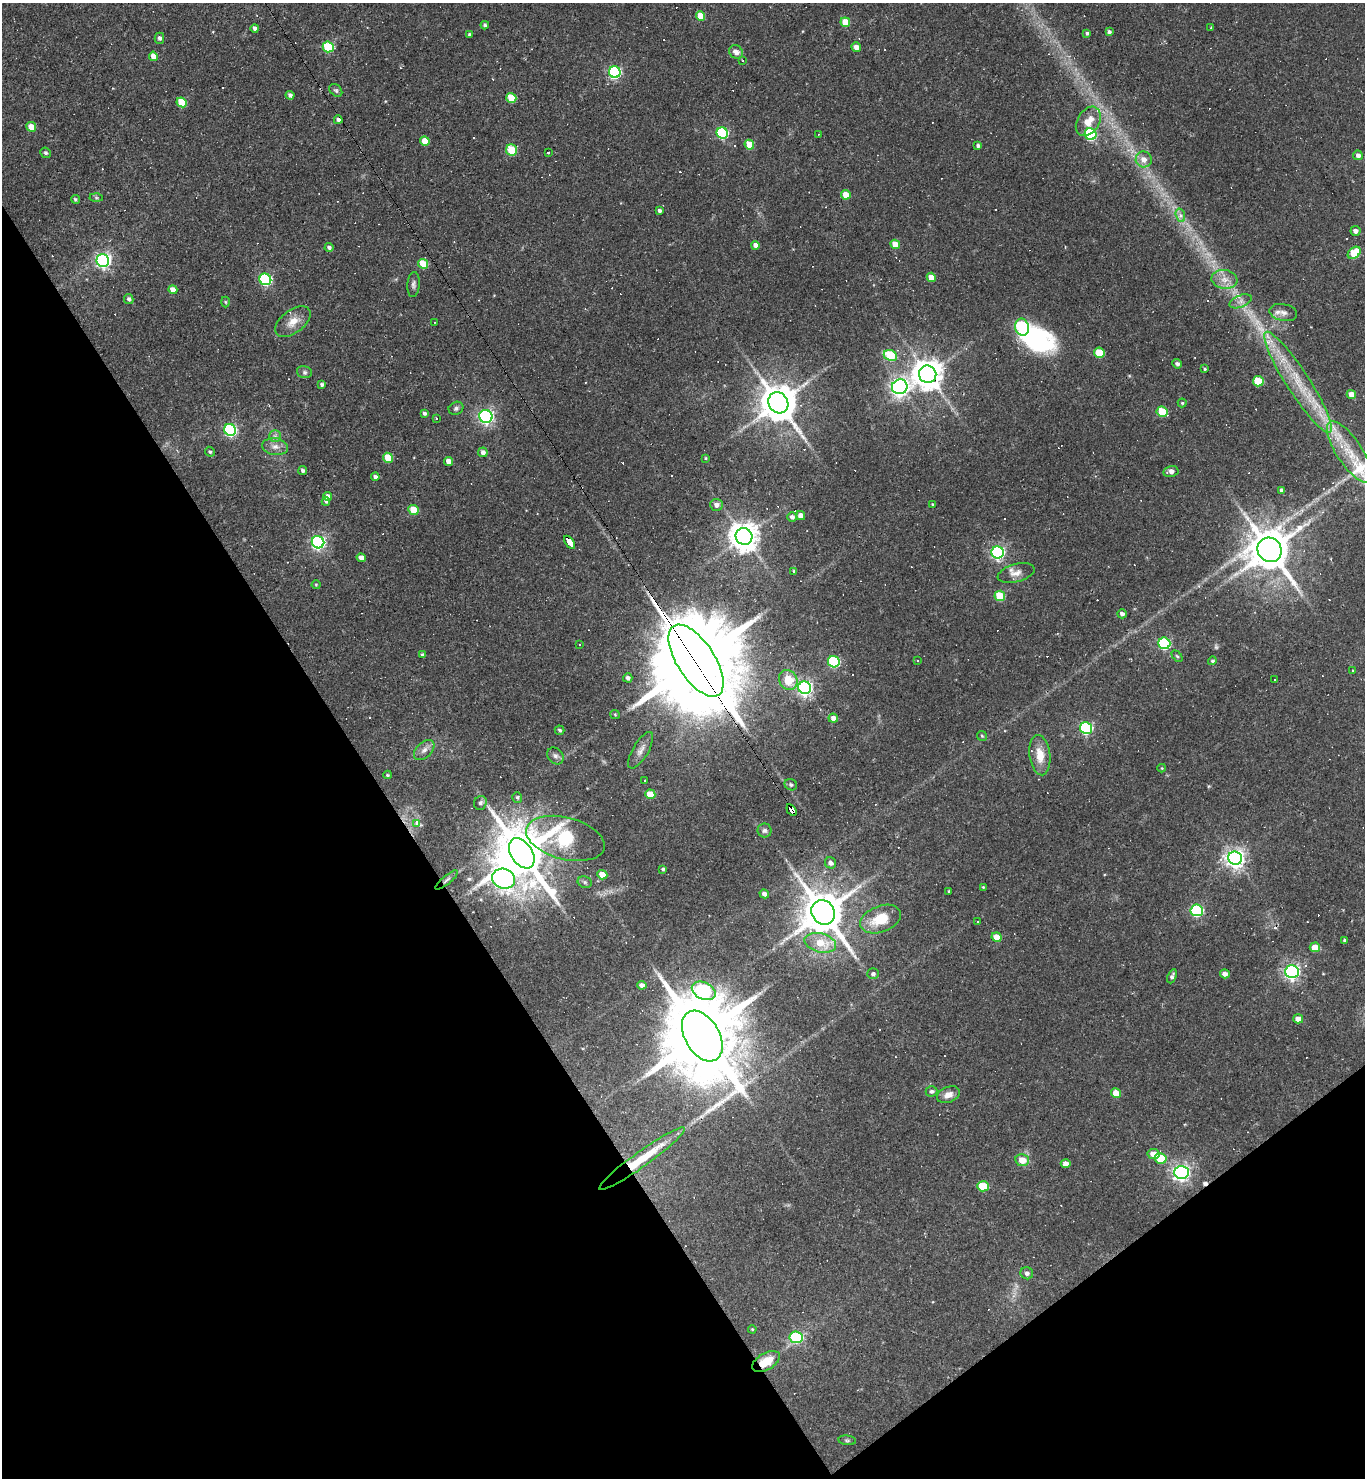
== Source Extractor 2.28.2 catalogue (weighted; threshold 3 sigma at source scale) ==
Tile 14 of 4 x 4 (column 2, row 4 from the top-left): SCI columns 1657-3019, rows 1-1476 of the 5899 x 5904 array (HDU 1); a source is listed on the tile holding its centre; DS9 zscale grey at full resolution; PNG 1367 x 1480 px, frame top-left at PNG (2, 3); each listed source drawn as its Kron ellipse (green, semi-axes under 4 px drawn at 4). Shown black and unused: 32% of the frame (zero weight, under 2 of 3 exposures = <1% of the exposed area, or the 3 px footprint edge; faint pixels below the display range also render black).
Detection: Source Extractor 2.28.2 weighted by HDU 2 'WHT'; one run over the whole footprint, this tile lists its part. Background 0.069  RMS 0.0057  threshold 0.0258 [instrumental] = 3 sigma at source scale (4.5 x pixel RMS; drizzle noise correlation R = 1.50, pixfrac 1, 0.05/0.05 arcsec/px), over >= 5 px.
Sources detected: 247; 3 too faint to see at this stretch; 2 inside a brighter object's white glare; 60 cosmic-ray / hot-pixel residue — neither listed nor drawn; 1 inside a brighter listed object's ellipse — not listed separately; the other 181 listed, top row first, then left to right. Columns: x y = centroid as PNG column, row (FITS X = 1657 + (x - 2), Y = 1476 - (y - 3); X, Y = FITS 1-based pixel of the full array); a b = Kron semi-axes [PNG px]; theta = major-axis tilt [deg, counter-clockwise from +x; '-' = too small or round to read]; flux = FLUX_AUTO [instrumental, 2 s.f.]
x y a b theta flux
700 16 5 4 - 11
845 22 5 4 - 12
485 25 4 3 - 1.1
255 28 4 4 - 2.3
1211 28 4 3 - 0.58
1109 32 4 4 - 1.6
1087 33 4 4 - 1.2
469 34 4 3 - 0.94
159 38 5 5 - 1.8
328 47 5 5 - 38
856 47 5 4 - 3.6
736 52 7 6 - 3.1
153 56 5 4 - 6.2
743 61 3 2 - 0.48
615 72 6 5 - 88
336 90 7 5 -45 1.1
290 95 4 4 - 2
511 98 5 5 - 17
182 102 5 4 - 17
338 120 4 4 - 2.3
1088 121 16 11 57 8.7
31 127 5 4 - 8.1
722 133 6 5 - 58
818 134 3 2 - 0.36
1091 134 6 5 - 67
425 141 5 4 - 11
749 145 5 4 - 13
978 146 4 4 - 1.4
511 150 5 5 - 21
549 152 3 3 - 2.5
45 153 5 5 - 1.2
1358 155 5 4 - 2.2
1144 159 8 8 - 4.6
846 195 5 4 - 8.9
96 198 6 4 -1 0.91
75 199 4 4 - 0.91
659 211 4 3 - 1.4
1180 215 7 4 -71 1.8
1356 231 5 4 - 2.6
895 244 5 4 - 9.3
755 245 4 4 - 2.9
329 247 4 4 - 1.5
1354 253 7 5 39 15
103 260 6 6 - 150
423 264 5 5 - 17
931 277 5 4 - 7.3
265 279 6 5 - 77
1224 279 13 9 -10 5.6
413 284 12 6 86 1.9
173 290 4 4 - 5.8
129 299 5 4 - 1.5
1241 301 11 6 22 2.8
225 302 5 3 - 0.6
1283 313 14 8 -12 3.7
293 322 20 11 37 7.4
435 322 3 2 - 0.37
1022 327 8 7 - 62
1099 353 5 5 - 18
890 355 7 5 -27 31
1177 364 5 4 - 1.7
1205 369 4 3 - 0.69
304 372 8 6 -15 1.4
928 374 9 8 - 910
1258 381 5 5 - 17
1298 382 59 11 -57 30
322 385 4 4 - 1.7
900 387 8 7 - 240
1351 394 4 4 - 6.4
778 403 11 9 -55 1700
1182 403 4 4 - 0.74
456 408 7 6 - 1.4
1162 412 5 5 - 19
424 413 4 4 - 1.2
486 416 7 6 - 130
437 419 3 3 - 1.6
230 430 6 5 - 90
275 436 5 5 - 1.4
275 447 13 8 -10 4.1
210 452 5 4 - 1.1
483 452 5 4 - 2.4
1349 452 35 12 -57 20
388 458 5 4 - 15
705 458 4 3 - 0.56
449 461 4 4 - 5.7
303 470 4 4 - 1.3
1171 472 8 5 11 2.9
375 477 4 4 - 1.7
1282 490 4 4 - 2.2
328 496 4 4 - 3
326 501 4 4 - 1.2
716 505 6 6 - 3
933 505 3 3 - 1
413 510 5 4 - 15
801 516 4 4 - 4.1
792 517 5 4 - 2
744 536 8 8 - 800
318 542 6 6 - 140
569 542 7 4 -56 31
1270 550 12 11 - 2200
998 552 6 6 - 130
361 558 4 4 - 3.9
794 571 4 4 - 0.77
1016 573 19 8 15 4.6
316 585 4 4 - 0.56
1000 596 5 5 - 20
1122 614 5 4 - 2
1164 643 6 6 - 70
580 644 3 2 - 0.64
422 655 4 4 - 1.2
1177 656 6 4 -45 0.83
917 660 3 3 - 0.54
696 661 41 19 -57 17000
1212 661 4 4 - 0.93
834 662 6 5 - 58
1353 670 3 3 - 0.74
628 678 4 4 - 1.8
788 680 10 9 - 12
1274 680 2 2 - 0.5
805 688 6 6 - 170
615 714 5 4 - 0.68
833 718 5 4 - 4
1086 728 6 6 - 81
560 730 5 4 - 1.1
982 736 5 4 - 0.81
424 750 12 7 44 3.1
641 750 20 8 59 4.2
1040 755 20 10 -83 9.6
555 756 9 7 -49 1.9
1162 768 4 4 - 0.51
387 775 4 3 - 0.68
644 780 3 3 - 3.8
791 785 6 5 - 1.4
650 794 5 4 - 12
517 797 5 5 - 1.1
480 803 7 6 - 1.8
791 810 6 4 -56 71
417 823 4 4 - 4
764 830 7 7 - 1.7
565 838 40 21 -14 54
522 853 16 10 -56 3800
1235 858 7 6 - 310
830 863 6 5 - 2.6
663 869 4 3 - 0.95
602 875 5 4 - 8.8
503 879 12 10 -21 290
447 880 14 3 39 1.7
585 882 7 5 -22 1.3
983 887 3 3 - 0.46
949 891 3 2 - 0.47
764 894 5 4 - 2.7
1197 910 6 6 - 72
823 912 13 11 -54 2300
881 919 21 13 21 17
977 922 3 3 - 1.3
996 937 5 4 - 7.5
1344 940 3 3 - 0.75
820 943 16 9 -15 13
1315 947 5 5 - 8.6
1292 972 6 6 - 180
873 974 6 5 - 1.6
1225 974 5 4 - 2.8
1172 976 7 4 67 1.6
642 985 5 4 - 2.6
704 991 12 8 -26 81
1298 1019 5 4 - 3.7
702 1036 27 17 -60 9800
931 1091 6 5 - 1.5
1116 1093 5 4 - 9
948 1095 12 8 22 4.3
1153 1154 6 5 - 5.6
1161 1158 6 5 - 20
642 1159 52 7 36 23
1022 1160 7 6 - 7.3
1066 1164 5 4 - 3.8
1181 1172 7 6 - 230
983 1186 6 5 - 20
1027 1273 6 6 - 1.6
752 1329 4 3 - 0.52
796 1337 7 6 - 48
766 1361 15 8 30 12
847 1440 9 4 -6 1.1
Overlapping masked pixels (flux is a lower limit): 8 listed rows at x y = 338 120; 928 374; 569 542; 696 661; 791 810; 447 880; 642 1159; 766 1361